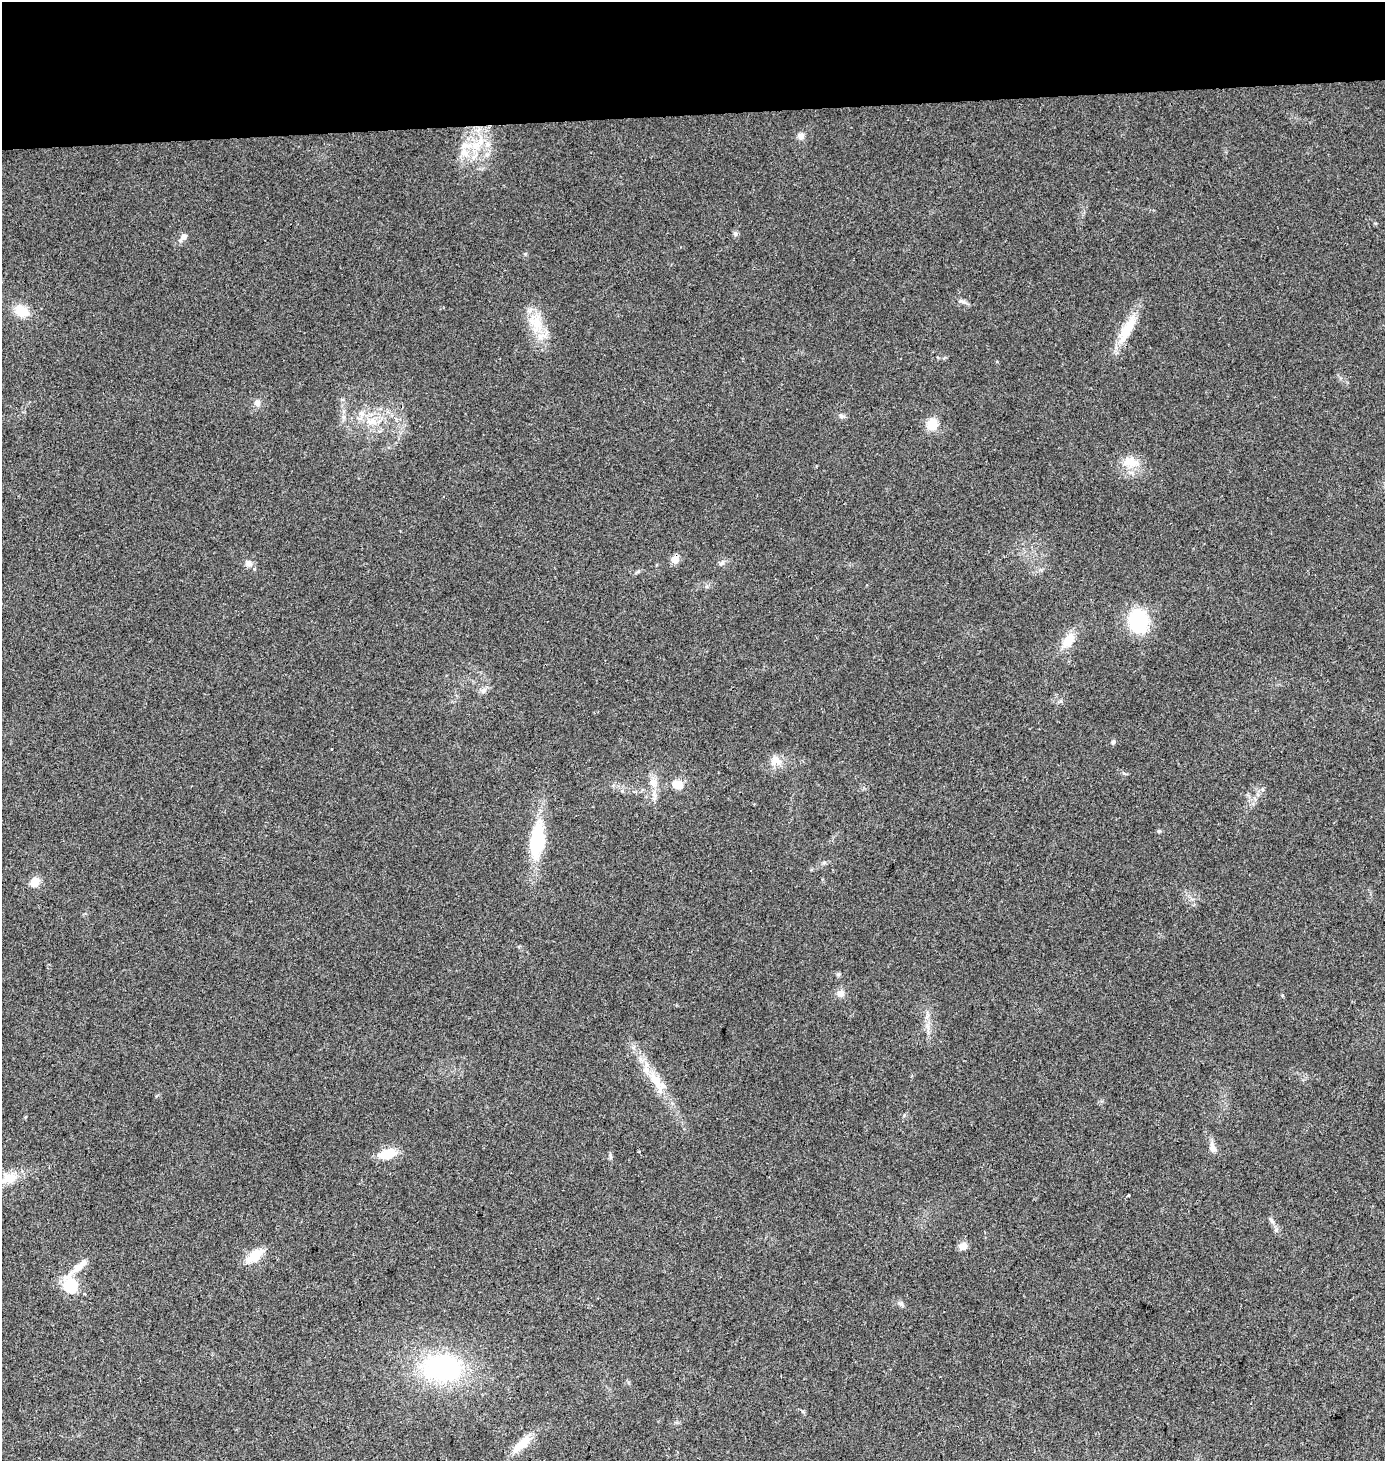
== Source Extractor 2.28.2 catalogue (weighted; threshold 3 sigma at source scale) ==
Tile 2 of 3 x 3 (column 2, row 1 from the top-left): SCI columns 1388-2770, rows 2935-4393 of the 4152 x 4411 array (HDU 1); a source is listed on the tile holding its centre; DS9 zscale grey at full resolution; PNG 1387 x 1463 px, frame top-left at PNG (2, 2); no overlay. Shown black and unused: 8% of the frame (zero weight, under 2 of 3 exposures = <1% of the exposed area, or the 3 px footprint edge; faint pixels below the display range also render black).
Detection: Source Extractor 2.28.2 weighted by HDU 2 'WHT'; one run over the whole footprint, this tile lists its part. Background 0.0538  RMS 0.007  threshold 0.0317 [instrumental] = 3 sigma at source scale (4.5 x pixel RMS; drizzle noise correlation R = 1.50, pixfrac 1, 0.0396/0.0396 arcsec/px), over >= 5 px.
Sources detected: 50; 4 inside a brighter listed object's ellipse — not listed separately; the other 46 listed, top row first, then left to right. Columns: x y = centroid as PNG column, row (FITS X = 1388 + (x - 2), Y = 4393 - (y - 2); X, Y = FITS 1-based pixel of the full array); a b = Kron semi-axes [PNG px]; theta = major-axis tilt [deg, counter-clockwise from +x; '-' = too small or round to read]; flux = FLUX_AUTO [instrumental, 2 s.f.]
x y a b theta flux
801 136 8 8 - 3.5
476 146 16 12 29 14
735 234 6 6 - 1.4
183 237 13 7 44 3.7
964 302 7 4 -19 1.7
21 311 16 12 -23 15
537 323 28 14 -69 19
1127 329 41 12 61 21
257 403 9 9 - 3.2
361 413 9 7 -13 3.6
841 416 7 6 - 1.8
343 417 7 6 - 2
371 421 18 11 12 11
932 424 14 11 67 11
1130 462 23 13 -9 13
675 559 5 5 - 15
248 563 10 8 -45 3.4
722 563 9 5 52 2.1
1138 621 18 14 -77 64
1068 640 20 12 55 13
483 691 7 6 - 2.2
1113 742 5 4 - 1.7
332 749 2 2 - 0.7
775 761 16 13 -12 8
653 782 11 11 - 6
677 784 11 8 -22 11
1159 831 5 4 - 0.91
537 840 32 13 84 49
824 863 6 5 - 1.2
35 882 11 10 - 7.5
838 974 6 5 - 1.1
840 994 10 9 - 4
928 1027 11 4 -72 3.1
655 1079 36 12 -57 19
1213 1148 14 8 -73 4.6
388 1154 17 10 13 17
9 1178 20 14 13 13
1129 1195 3 3 - 3.3
1276 1230 6 4 18 1.2
963 1246 8 7 - 6.1
254 1256 20 10 35 15
79 1266 43 8 39 11
70 1286 6 6 - 84
901 1304 8 6 -55 1.9
442 1368 42 29 -4 100
522 1444 30 11 42 13
Overlapping masked pixels (flux is a lower limit): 1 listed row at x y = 675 559
Unlisted compact peaks at least as high as the median listed source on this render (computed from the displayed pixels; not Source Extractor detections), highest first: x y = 1061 701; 610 1155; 525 254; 1375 223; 802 1411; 1124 773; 1282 995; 622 791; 1271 1220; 638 571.